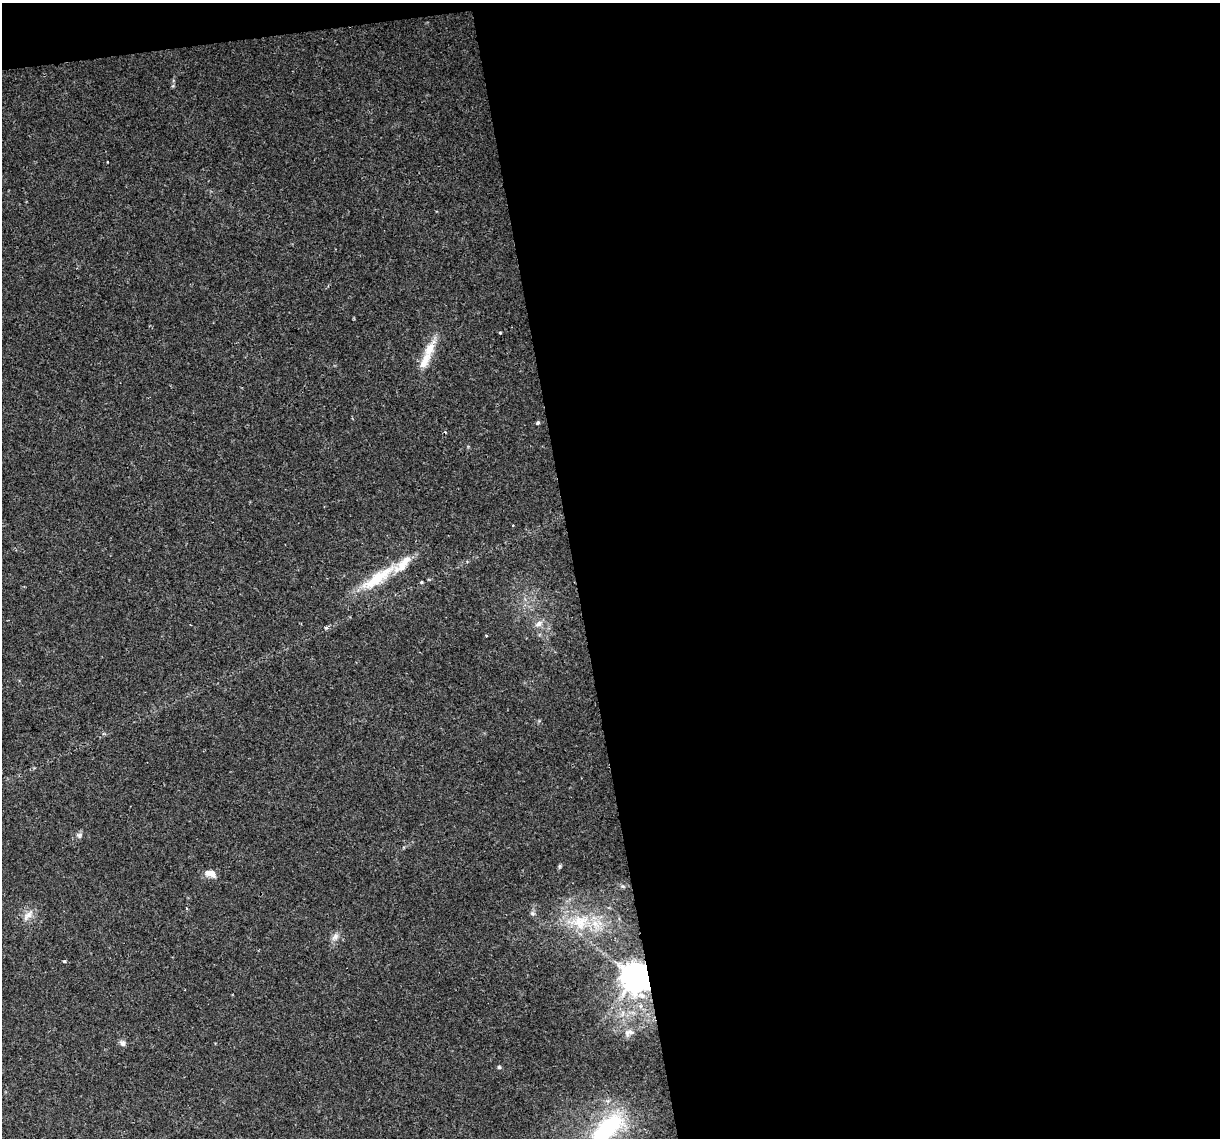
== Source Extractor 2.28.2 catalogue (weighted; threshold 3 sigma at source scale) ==
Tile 4 of 4 x 4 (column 4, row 1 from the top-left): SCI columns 3655-4872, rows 3483-4618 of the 4872 x 4645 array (HDU 1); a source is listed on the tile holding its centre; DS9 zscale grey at full resolution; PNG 1222 x 1140 px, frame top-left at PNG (2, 3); no overlay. Shown black and unused: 54% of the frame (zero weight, under 2 of 3 exposures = <1% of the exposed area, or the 3 px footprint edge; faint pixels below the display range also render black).
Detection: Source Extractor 2.28.2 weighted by HDU 2 'WHT'; one run over the whole footprint, this tile lists its part. Background 0.0435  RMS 0.0031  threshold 0.0139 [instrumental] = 3 sigma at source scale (4.5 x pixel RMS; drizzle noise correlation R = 1.50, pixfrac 1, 0.0396/0.0396 arcsec/px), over >= 5 px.
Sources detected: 25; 3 inside a brighter listed object's ellipse — not listed separately; the other 22 listed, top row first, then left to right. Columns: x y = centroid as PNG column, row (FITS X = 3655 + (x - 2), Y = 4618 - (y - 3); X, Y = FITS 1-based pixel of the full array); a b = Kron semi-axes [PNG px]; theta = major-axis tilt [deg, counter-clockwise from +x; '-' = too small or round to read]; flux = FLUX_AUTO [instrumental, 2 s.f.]
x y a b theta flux
107 162 3 2 - 0.23
500 332 3 3 - 0.62
429 349 21 12 60 5.4
538 423 5 4 - 0.47
513 525 3 2 - 0.21
378 578 57 13 34 13
539 624 11 7 31 1.6
326 628 5 5 - 0.46
486 635 3 3 - 0.27
79 835 8 6 89 0.81
560 866 5 5 - 0.45
210 873 14 7 -21 2.7
532 913 7 5 -2 0.72
28 915 18 8 47 2.5
580 922 33 16 12 12
335 937 10 7 37 1.4
64 961 3 3 - 0.69
635 977 8 8 - 530
630 1032 13 8 22 1.7
122 1043 9 6 -44 0.95
499 1067 5 5 - 0.46
607 1129 49 21 45 35
Overlapping masked pixels (flux is a lower limit): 1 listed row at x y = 635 977
Isophote crosses this tile's border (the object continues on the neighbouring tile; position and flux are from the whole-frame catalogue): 1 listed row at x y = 607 1129